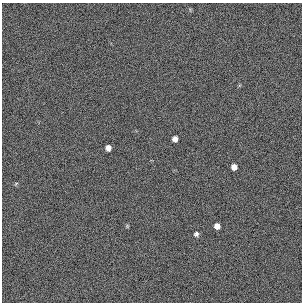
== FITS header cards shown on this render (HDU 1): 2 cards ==
NAXIS1  =                  300 / length of original image axis
NAXIS2  =                  300 / length of original image axis

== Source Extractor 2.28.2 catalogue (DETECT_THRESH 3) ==
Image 300 x 300 px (HDU 1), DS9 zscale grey, 1 PNG px = 1 image px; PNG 304 x 304 px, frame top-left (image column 1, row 300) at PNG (2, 3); no overlay
Background 384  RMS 66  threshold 199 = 3 sigma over >= 5 px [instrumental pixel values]
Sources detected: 6; all 6 listed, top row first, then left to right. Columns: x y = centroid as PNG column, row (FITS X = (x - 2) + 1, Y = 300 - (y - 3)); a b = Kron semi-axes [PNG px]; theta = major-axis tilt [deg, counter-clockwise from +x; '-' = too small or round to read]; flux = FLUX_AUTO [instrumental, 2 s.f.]
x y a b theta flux
175 139 5 5 - 20000
108 148 5 5 - 23000
234 167 5 5 - 27000
127 226 5 5 - 4500
217 226 5 5 - 24000
196 234 5 5 - 12000